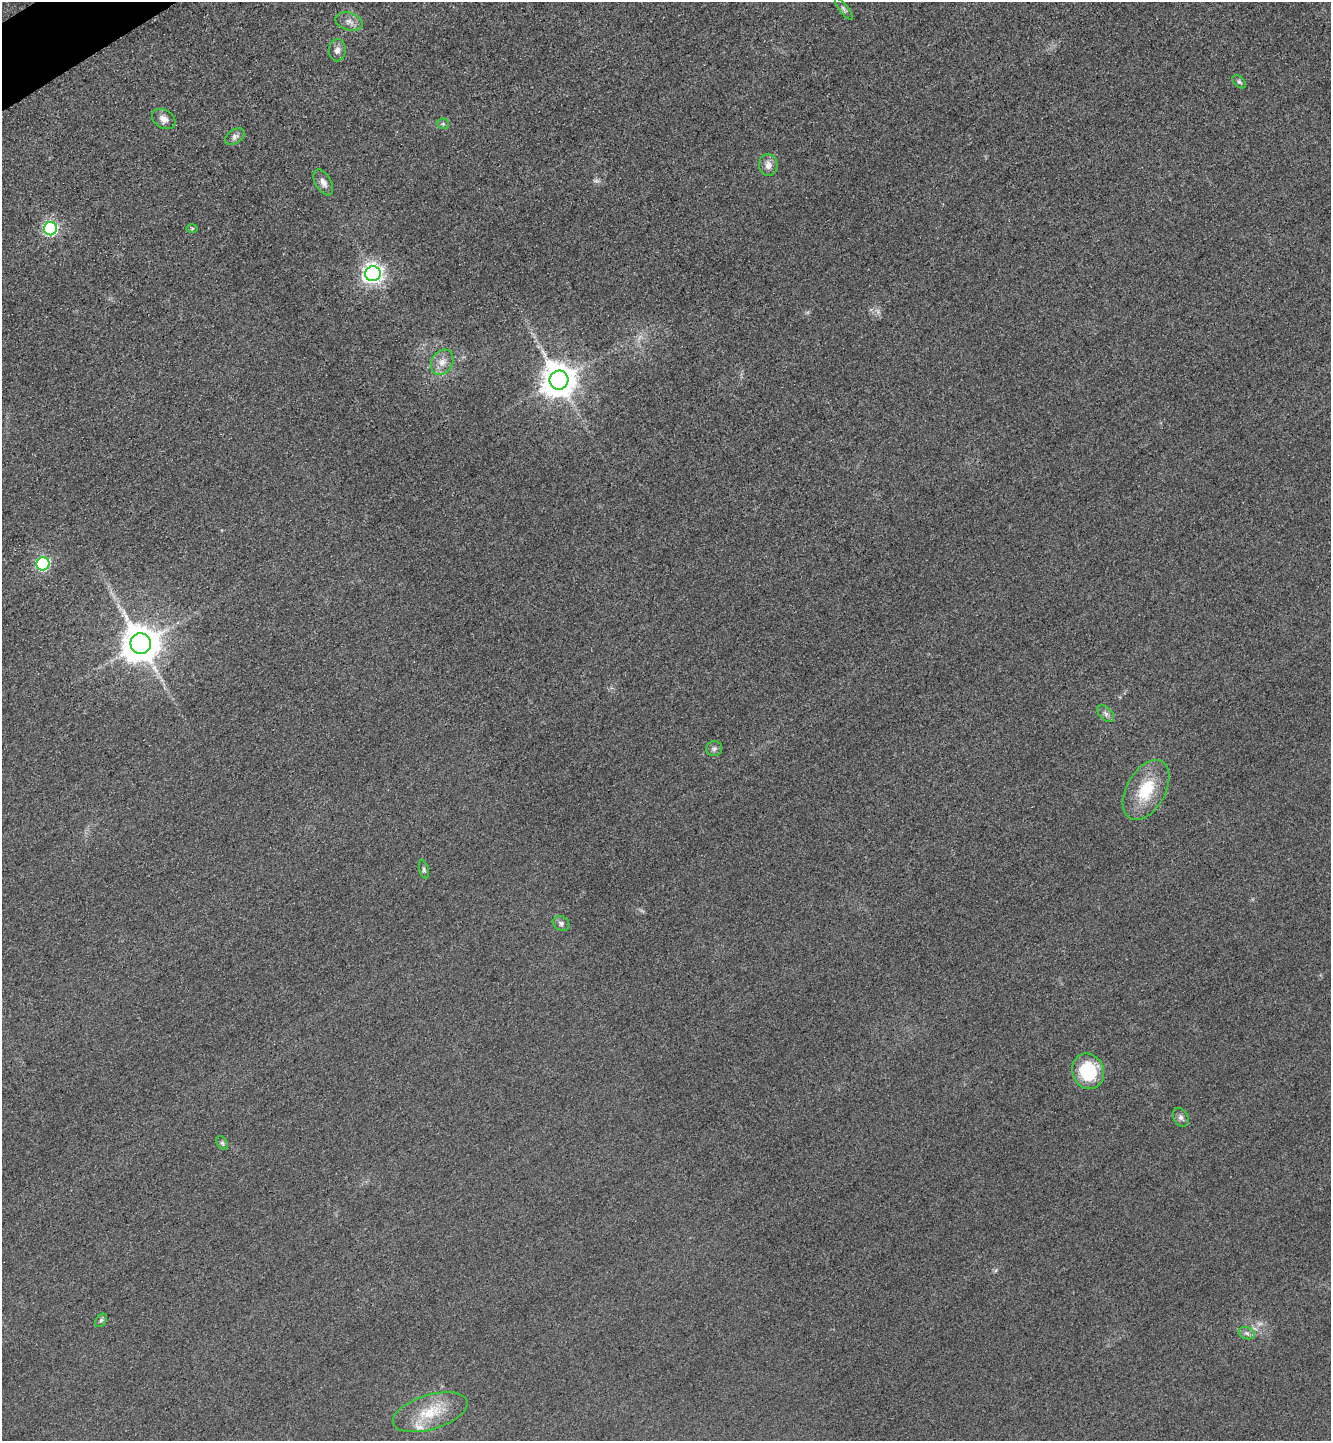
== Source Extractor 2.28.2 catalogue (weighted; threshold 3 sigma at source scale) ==
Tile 11 of 4 x 4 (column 3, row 3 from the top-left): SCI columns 2835-4163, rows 1470-2908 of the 5808 x 5817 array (HDU 1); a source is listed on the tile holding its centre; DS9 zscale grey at full resolution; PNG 1333 x 1443 px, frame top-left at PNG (2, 2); each listed source drawn as its Kron ellipse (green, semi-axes under 4 px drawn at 4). Shown black and unused: <1% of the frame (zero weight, under 3 of 4 exposures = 3% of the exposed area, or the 3 px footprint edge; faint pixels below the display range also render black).
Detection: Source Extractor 2.28.2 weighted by HDU 2 'WHT'; one run over the whole footprint, this tile lists its part. Background 0.0837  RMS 0.017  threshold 0.0763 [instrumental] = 3 sigma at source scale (4.5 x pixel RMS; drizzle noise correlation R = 1.50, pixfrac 1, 0.05/0.05 arcsec/px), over >= 5 px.
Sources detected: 30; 2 too faint to see at this stretch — neither listed nor drawn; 1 inside a brighter listed object's ellipse — not listed separately; the other 27 listed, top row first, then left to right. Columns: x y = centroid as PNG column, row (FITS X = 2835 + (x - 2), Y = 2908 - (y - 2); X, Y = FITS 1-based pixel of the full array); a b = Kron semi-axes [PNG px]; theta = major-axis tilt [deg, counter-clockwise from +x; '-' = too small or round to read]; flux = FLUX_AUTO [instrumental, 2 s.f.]
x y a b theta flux
844 9 13 4 -53 4.6
349 22 14 8 -16 11
337 50 11 8 88 9.5
1239 82 8 5 -44 3.5
164 119 12 9 -31 11
443 124 6 5 - 2.7
235 137 11 7 36 6.1
768 165 11 9 -89 12
323 182 14 8 -60 10
50 229 6 6 - 340
192 229 6 4 1 2
373 274 8 7 - 890
442 362 13 10 59 16
559 380 9 9 - 3700
43 564 6 6 - 230
141 644 10 10 - 4600
1106 714 10 6 -45 6.2
714 749 8 7 - 5.2
1146 790 32 19 61 70
424 869 9 4 -75 3.6
561 923 8 7 - 5.2
1088 1071 18 16 -70 96
1181 1117 10 7 -61 5.7
222 1143 7 5 -59 3.3
101 1320 7 5 53 3.5
1247 1333 8 6 -20 5
430 1412 39 17 17 62